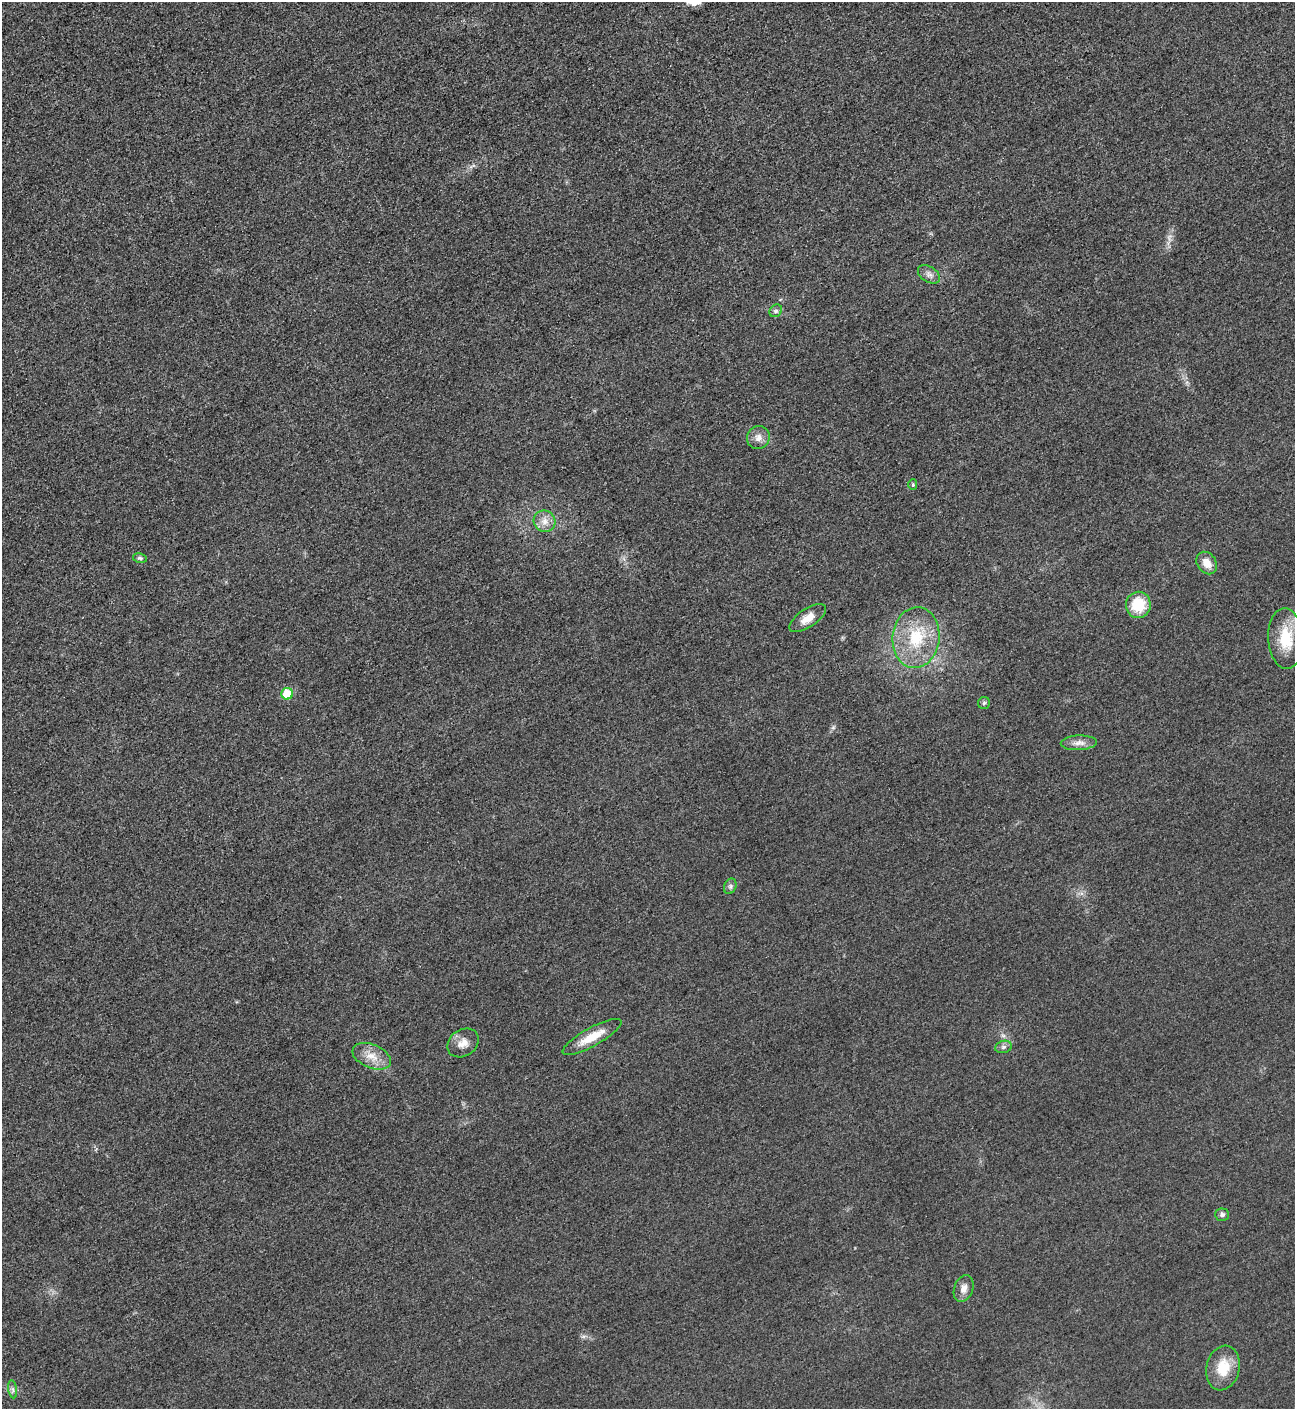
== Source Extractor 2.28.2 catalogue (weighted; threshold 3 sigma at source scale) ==
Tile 11 of 4 x 4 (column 3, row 3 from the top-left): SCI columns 2888-4180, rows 1419-2825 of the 5640 x 5648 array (HDU 1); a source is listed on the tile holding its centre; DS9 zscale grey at full resolution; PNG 1297 x 1411 px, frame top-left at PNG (2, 2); each listed source drawn as its Kron ellipse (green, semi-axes under 4 px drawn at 4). Shown black and unused: <1% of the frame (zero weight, under 3 of 5 exposures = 1% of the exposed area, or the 3 px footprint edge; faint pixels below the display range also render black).
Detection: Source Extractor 2.28.2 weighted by HDU 2 'WHT'; one run over the whole footprint, this tile lists its part. Background 0.0192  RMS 0.0051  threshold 0.0228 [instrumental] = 3 sigma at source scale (4.5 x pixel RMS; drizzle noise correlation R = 1.50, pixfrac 1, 0.05/0.05 arcsec/px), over >= 5 px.
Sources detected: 24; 1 too faint to see at this stretch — neither listed nor drawn; the other 23 listed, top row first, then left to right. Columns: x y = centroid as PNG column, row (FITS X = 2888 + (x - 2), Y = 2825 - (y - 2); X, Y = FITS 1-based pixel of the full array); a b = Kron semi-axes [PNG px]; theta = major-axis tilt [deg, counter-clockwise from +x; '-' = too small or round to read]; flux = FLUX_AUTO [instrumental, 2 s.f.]
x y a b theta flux
929 274 12 7 -32 2.4
776 311 7 5 46 1
758 438 12 11 - 3.7
913 485 5 4 - 0.8
545 521 11 10 - 4.3
140 558 7 4 -11 0.88
1207 563 12 9 -55 5.5
1138 605 13 12 - 17
808 618 21 9 34 5.7
916 638 30 23 84 25
1286 638 30 17 -87 18
287 694 6 5 - 14
984 703 6 6 - 0.92
1079 743 18 7 3 3.6
730 886 8 6 70 1.3
592 1037 33 9 29 11
463 1043 17 13 34 5.2
1003 1047 8 6 17 1.5
372 1056 20 11 -24 7.3
1222 1215 7 6 - 1.4
964 1288 14 9 70 3.7
1223 1368 22 16 76 13
13 1389 9 4 -81 1.2